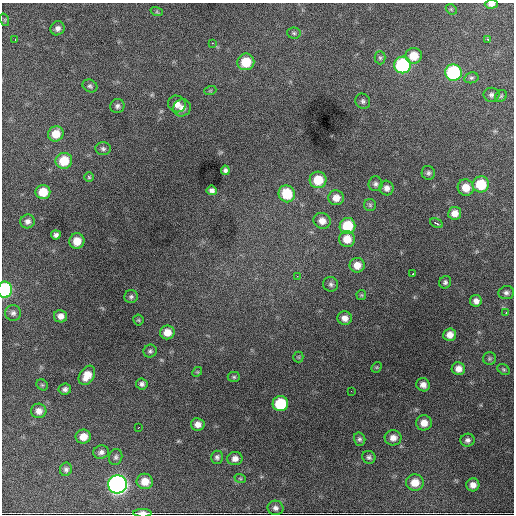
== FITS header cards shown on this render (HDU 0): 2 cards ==
NAXIS1  =                  512 / Axis length
NAXIS2  =                  512 / Axis length

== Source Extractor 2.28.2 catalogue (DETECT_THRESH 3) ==
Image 512 x 512 px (HDU 0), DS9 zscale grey, 1 PNG px = 1 image px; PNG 516 x 516 px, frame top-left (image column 1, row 512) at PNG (2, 3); each listed source drawn as its Kron ellipse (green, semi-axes under 4 px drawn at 4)
Background 3490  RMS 58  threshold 173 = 3 sigma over >= 5 px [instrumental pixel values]
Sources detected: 100; all 100 listed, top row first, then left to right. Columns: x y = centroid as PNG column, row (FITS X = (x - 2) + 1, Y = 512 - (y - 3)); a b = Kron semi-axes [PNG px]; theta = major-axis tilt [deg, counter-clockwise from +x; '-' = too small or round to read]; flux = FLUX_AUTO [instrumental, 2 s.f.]
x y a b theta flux
491 4 6 4 5 1.4e+04
451 9 6 4 -44 4.7e+03
157 12 6 4 -18 5.0e+03
5 20 6 4 -72 4.7e+03
57 28 7 6 - 1.5e+04
294 33 7 5 -4 7.7e+03
487 39 4 3 - 5.5e+03
15 40 2 2 - 2.6e+03
212 43 3 2 - 5.1e+03
414 56 8 8 - 6.5e+04
380 58 6 5 - 7.4e+03
246 62 8 8 - 1.0e+05
403 65 8 8 - 4.4e+05
453 73 8 8 - 4.2e+05
471 78 7 5 13 8.0e+03
90 86 8 6 -28 8.9e+03
210 91 6 4 19 4.4e+03
491 95 8 7 - 1.2e+04
501 96 6 5 - 6.2e+03
363 101 8 7 - 1.0e+04
177 104 9 8 - 3.0e+04
117 106 7 7 - 1.2e+04
182 108 9 8 - 2.4e+04
56 134 8 7 - 5.6e+04
103 149 8 6 -5 9.9e+03
64 161 8 8 - 9.2e+04
225 170 5 4 - 1.1e+04
428 173 7 6 - 1.0e+04
89 177 5 5 - 4.9e+03
318 180 8 8 - 8.8e+04
375 184 7 7 - 1.1e+04
481 184 8 8 - 1.2e+05
466 187 8 8 - 5.3e+04
387 188 7 7 - 2.0e+04
212 190 5 5 - 1.3e+04
43 192 7 7 - 7.2e+04
287 194 8 8 - 1.3e+05
336 198 7 7 - 3.5e+04
370 205 6 6 - 7.0e+03
455 213 6 6 - 3.4e+04
27 221 7 7 - 1.6e+04
322 221 9 8 - 3.1e+04
436 223 7 3 -27 8.9e+03
347 226 8 8 - 1.3e+05
56 235 5 4 - 1.2e+04
347 239 8 8 - 5.4e+04
77 241 8 7 - 5.2e+04
357 265 7 7 - 3.8e+04
413 273 2 2 - 2.8e+03
297 276 2 2 - 2.4e+03
445 282 6 5 - 8.7e+03
331 284 7 7 - 1.1e+04
5 290 8 7 - 4.6e+05
506 293 8 6 7 1.2e+04
361 295 5 5 - 4.4e+03
131 297 6 6 - 9.0e+03
476 301 6 6 - 1.8e+04
13 313 8 8 - 1.3e+04
506 313 2 2 - 3.1e+03
61 316 6 6 - 2.2e+04
345 318 7 6 - 2.4e+04
138 320 5 5 - 4.9e+03
167 332 7 7 - 4.1e+04
450 335 6 6 - 3.0e+04
150 351 7 6 - 8.7e+03
298 357 5 5 - 4.6e+03
489 359 6 6 - 6.9e+03
377 367 6 4 44 4.9e+03
458 369 7 6 - 2.6e+04
504 369 7 5 -34 6.4e+03
197 372 5 4 - 4.3e+03
87 375 10 7 57 5.3e+04
234 377 6 5 - 6.3e+03
142 384 6 5 - 1.2e+04
42 385 6 5 - 5.5e+03
423 385 7 6 - 2.2e+04
65 389 6 5 - 1.2e+04
351 391 2 2 - 1.9e+03
280 404 8 7 - 1.8e+05
39 411 7 7 - 2.4e+04
424 423 8 7 - 3.7e+04
198 424 7 6 - 2.4e+04
138 428 3 2 - 9.3e+03
83 437 8 7 - 4.2e+04
393 438 8 7 - 2.7e+04
360 439 7 5 -73 8.7e+03
467 440 7 6 - 1.3e+04
101 452 8 6 13 1.4e+04
116 457 8 6 75 9.8e+03
217 457 6 6 - 1.0e+04
369 457 7 6 - 9.9e+03
235 459 7 6 - 2.0e+04
66 469 6 6 - 1.1e+04
240 478 6 3 -19 5.1e+03
145 481 8 7 - 4.7e+04
415 482 9 8 - 5.2e+04
118 484 9 9 - 1.8e+06
473 485 6 6 - 2.4e+04
275 508 8 7 - 1.4e+04
142 513 9 3 -1 2.4e+04
At the frame edge (FLAGS 8, measured only in part): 3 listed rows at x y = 491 4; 5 290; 142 513